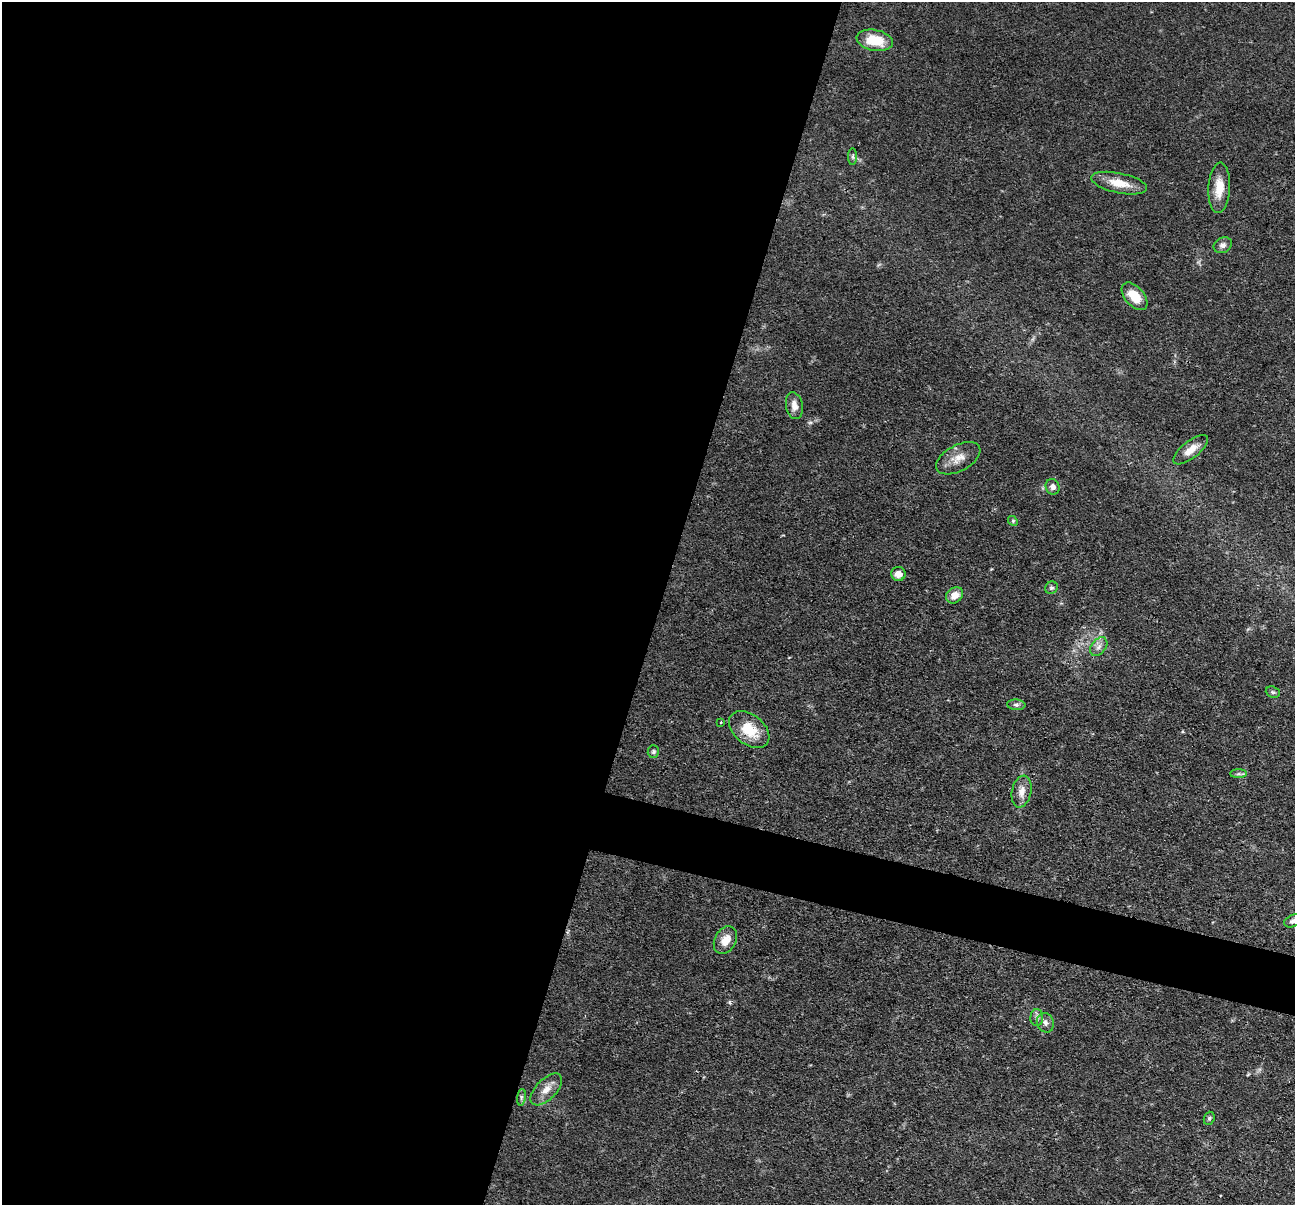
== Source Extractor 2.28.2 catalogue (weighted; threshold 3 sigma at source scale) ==
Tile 5 of 4 x 4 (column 1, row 2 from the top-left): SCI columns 2-1294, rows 2659-3861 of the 5176 x 5193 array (HDU 1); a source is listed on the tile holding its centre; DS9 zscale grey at full resolution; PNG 1297 x 1207 px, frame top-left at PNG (2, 2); each listed source drawn as its Kron ellipse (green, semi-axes under 4 px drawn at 4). Shown black and unused: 54% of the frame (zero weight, under 3 of 4 exposures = <1% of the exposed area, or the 3 px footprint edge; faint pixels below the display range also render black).
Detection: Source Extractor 2.28.2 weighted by HDU 2 'WHT'; one run over the whole footprint, this tile lists its part. Background 0.0635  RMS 0.0044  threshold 0.0198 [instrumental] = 3 sigma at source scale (4.5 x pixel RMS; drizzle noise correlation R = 1.50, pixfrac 1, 0.05/0.05 arcsec/px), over >= 5 px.
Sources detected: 29; all 29 listed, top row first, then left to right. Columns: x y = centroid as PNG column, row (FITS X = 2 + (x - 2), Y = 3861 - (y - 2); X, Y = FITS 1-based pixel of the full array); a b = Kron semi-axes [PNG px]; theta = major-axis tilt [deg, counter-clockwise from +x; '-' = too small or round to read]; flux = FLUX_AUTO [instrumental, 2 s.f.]
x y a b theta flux
875 40 18 10 -11 12
853 157 8 4 90 0.88
1119 183 28 10 -12 8.4
1219 188 25 11 87 7.8
1223 245 9 7 27 1.9
1134 296 16 9 -49 8.5
794 406 14 8 -79 3.2
1191 450 21 8 38 5.3
958 458 24 13 28 6
1053 487 8 7 - 1.8
1013 521 5 4 - 0.57
898 574 7 7 - 3.4
1051 588 6 6 - 0.92
955 595 9 7 37 4.1
1099 647 10 7 51 2.4
1273 692 7 5 -21 0.97
1016 705 9 5 -4 1.2
721 722 3 2 - 0.38
749 730 23 15 -39 12
653 752 6 5 - 0.94
1239 774 8 4 0 0.96
1022 792 16 9 77 4.1
1293 921 9 5 24 1.7
725 940 15 10 61 5.4
1037 1018 8 6 89 1.5
1045 1023 10 8 -66 2.1
546 1089 20 10 45 5.2
521 1097 8 4 82 0.91
1209 1118 7 5 69 0.82
Isophote crosses this tile's border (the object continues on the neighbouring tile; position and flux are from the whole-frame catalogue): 1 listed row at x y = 1293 921